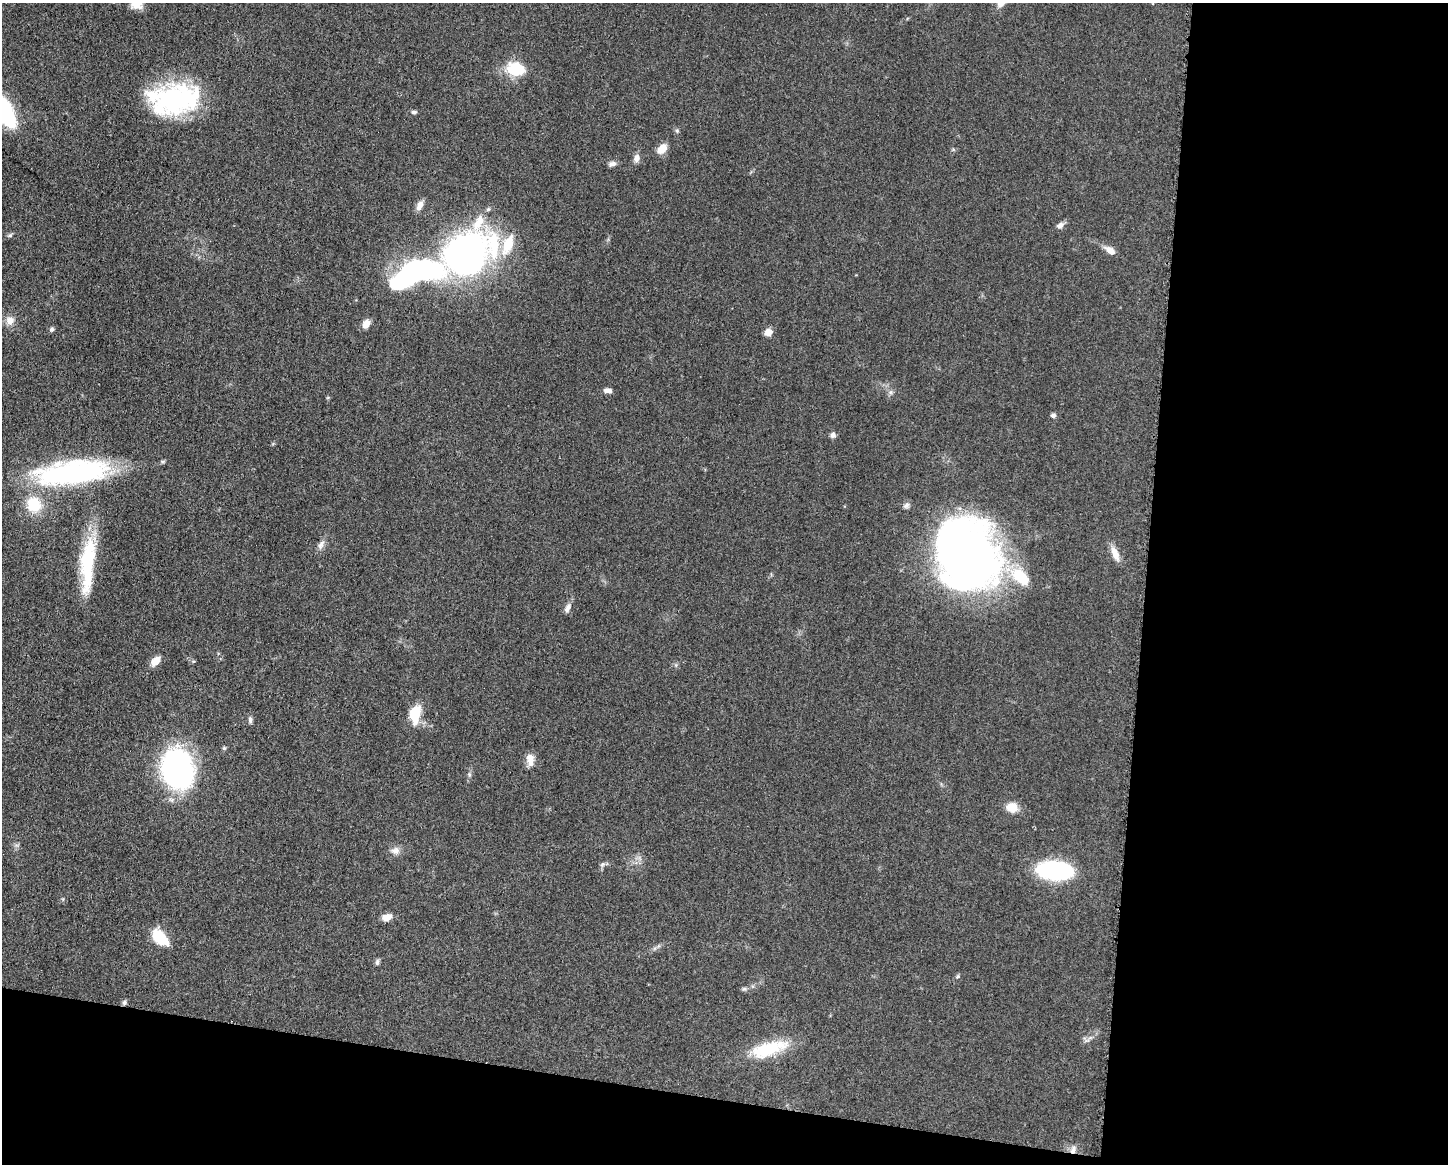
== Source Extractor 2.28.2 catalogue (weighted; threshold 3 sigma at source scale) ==
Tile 12 of 3 x 4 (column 3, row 4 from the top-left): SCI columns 3125-4570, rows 4-1165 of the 4682 x 4654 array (HDU 1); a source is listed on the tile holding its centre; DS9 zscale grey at full resolution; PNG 1450 x 1166 px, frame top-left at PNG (2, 3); no overlay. Shown black and unused: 27% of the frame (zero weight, under 3 of 5 exposures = <1% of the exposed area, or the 3 px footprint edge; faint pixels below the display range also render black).
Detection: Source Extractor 2.28.2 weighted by HDU 2 'WHT'; one run over the whole footprint, this tile lists its part. Background 0.0607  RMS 0.0056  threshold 0.0251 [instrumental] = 3 sigma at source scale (4.5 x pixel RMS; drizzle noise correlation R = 1.50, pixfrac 1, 0.05/0.05 arcsec/px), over >= 5 px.
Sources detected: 59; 4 inside a brighter object's white glare — not listed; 5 inside a brighter listed object's ellipse — not listed separately; the other 50 listed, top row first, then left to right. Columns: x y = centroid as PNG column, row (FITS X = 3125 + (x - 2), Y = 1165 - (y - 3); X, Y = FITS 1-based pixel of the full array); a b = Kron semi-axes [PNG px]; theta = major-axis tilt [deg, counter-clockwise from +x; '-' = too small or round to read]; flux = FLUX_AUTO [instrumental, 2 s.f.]
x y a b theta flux
137 5 16 11 4 6.2
516 69 20 14 -9 20
173 99 40 37 -38 72
3 110 23 9 -58 140
414 112 8 5 -1 1.1
677 131 6 5 - 0.92
662 149 12 8 45 6.5
637 158 10 7 75 2.9
612 164 9 6 20 2.1
420 205 14 7 65 3.6
1060 225 9 7 33 2.6
10 235 6 5 - 1
1110 250 13 7 -36 4.7
468 254 68 36 32 230
10 321 12 11 - 4.7
366 324 10 8 68 4.3
52 329 6 5 - 1.2
768 332 8 8 - 4.1
608 390 9 5 -7 2.7
890 392 7 4 90 1.2
1053 415 6 5 - 1.6
833 435 8 7 - 1.8
163 461 6 4 19 0.84
73 472 84 26 7 110
34 504 14 13 - 20
906 505 9 6 44 1.8
321 545 14 8 60 2.9
1115 554 19 8 -68 5.7
964 556 68 55 -56 360
88 564 69 15 86 42
568 608 14 7 68 2.8
155 661 12 8 47 5.7
193 661 6 3 -17 0.7
415 714 19 10 81 16
250 720 8 5 -88 1.5
530 759 16 9 -83 4.8
177 768 27 20 -74 180
469 774 6 4 -72 0.88
1012 807 12 9 -11 8.7
395 851 12 10 14 3.5
602 864 8 6 44 1.5
1055 870 24 12 -4 110
387 917 11 7 16 4.6
160 938 21 12 -46 15
377 962 9 5 81 1.2
957 976 6 4 55 0.89
744 989 6 6 - 1
124 1002 6 6 - 1.3
769 1049 44 15 17 29
1073 1150 12 7 73 2.5
Overlapping masked pixels (flux is a lower limit): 1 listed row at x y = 1073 1150
Isophote crosses this tile's border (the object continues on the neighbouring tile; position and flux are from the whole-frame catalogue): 2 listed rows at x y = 137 5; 3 110